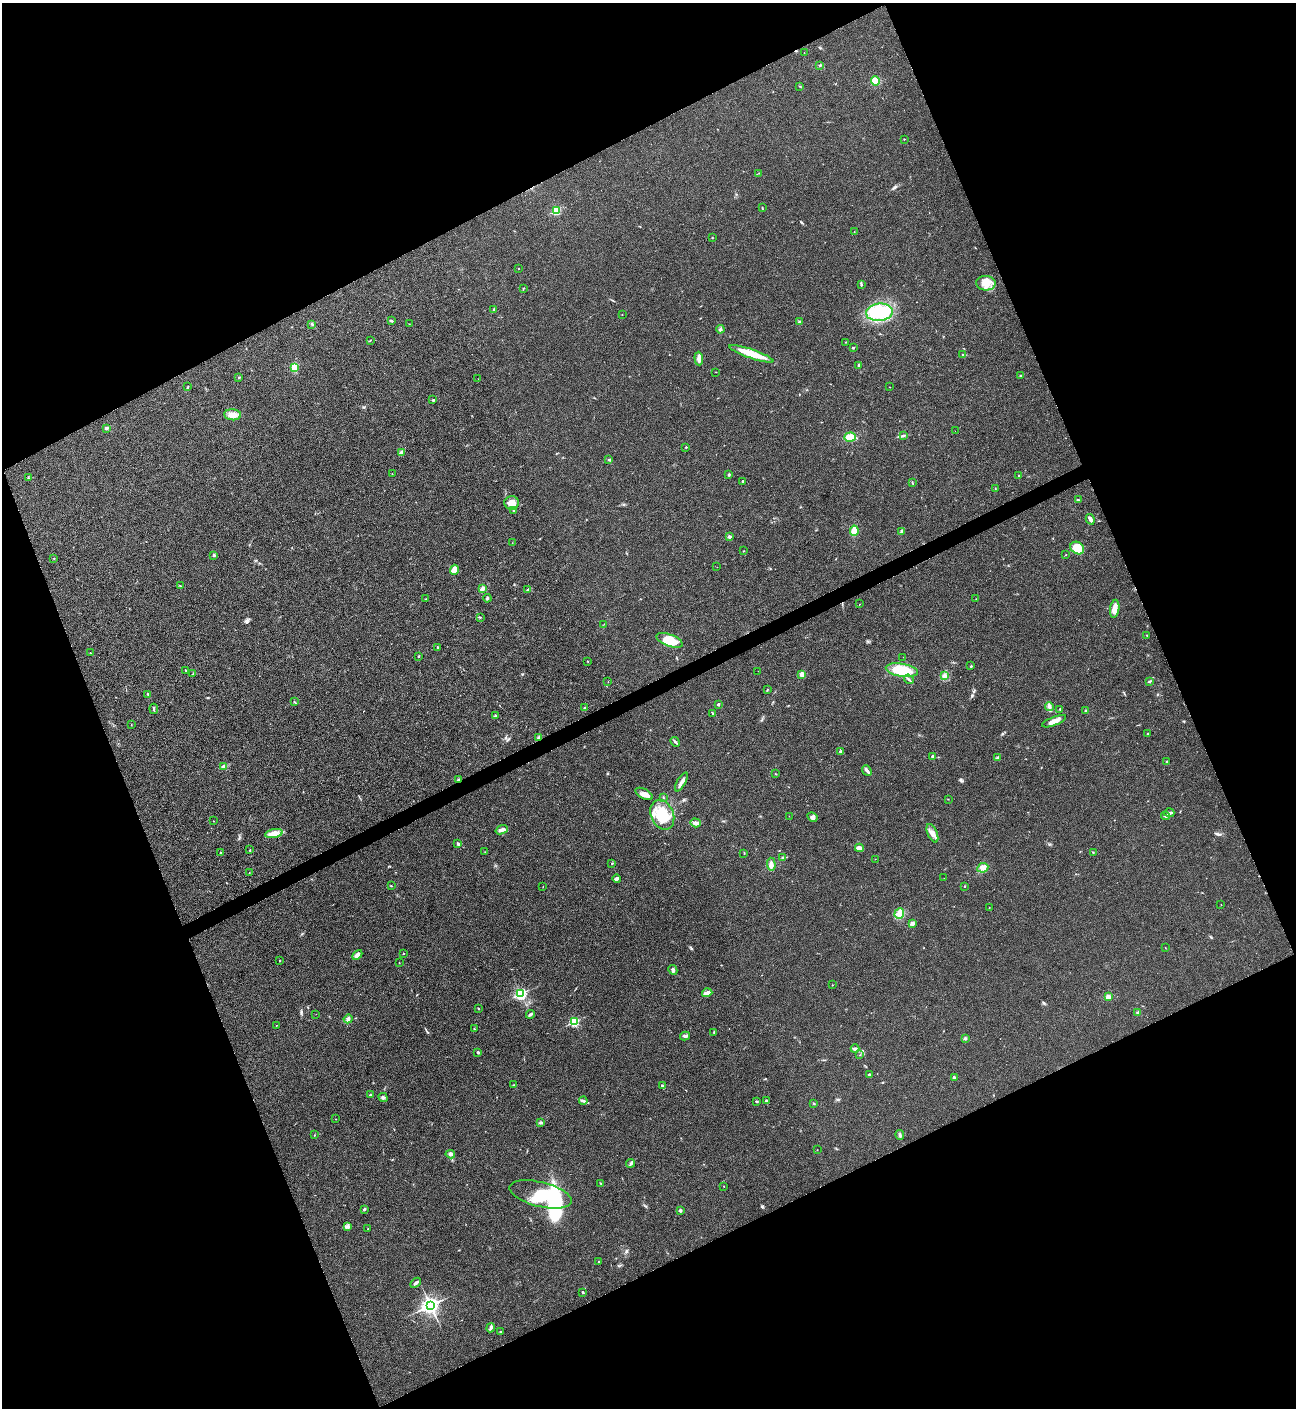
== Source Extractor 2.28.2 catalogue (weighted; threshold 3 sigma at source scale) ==
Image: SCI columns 288-5462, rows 4-5625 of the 5618 x 5630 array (HDU 1 of 3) = the unmasked area's bounding box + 8 px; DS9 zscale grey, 4 x 4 block average (1 PNG px = mean of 4 x 4 image px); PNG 1298 x 1410 px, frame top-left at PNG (2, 3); each listed source drawn as its Kron ellipse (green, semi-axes under 4 px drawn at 4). Shown black and unused: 44% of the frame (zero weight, under 3 of 4 exposures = <1% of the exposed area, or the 3 px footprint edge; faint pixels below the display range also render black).
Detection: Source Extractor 2.28.2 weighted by HDU 2 'WHT'. Background 0.0194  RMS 0.0056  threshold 0.025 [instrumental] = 3 sigma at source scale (4.5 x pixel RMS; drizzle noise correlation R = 1.50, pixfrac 1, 0.05/0.05 arcsec/px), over >= 5 px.
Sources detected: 216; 1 too faint to see at this stretch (4 x 4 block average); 1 inside a brighter object's white glare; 1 cosmic-ray / hot-pixel residue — neither listed nor drawn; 1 coinciding with a brighter row at this scale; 4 inside a brighter listed object's ellipse — not listed separately; the other 208 listed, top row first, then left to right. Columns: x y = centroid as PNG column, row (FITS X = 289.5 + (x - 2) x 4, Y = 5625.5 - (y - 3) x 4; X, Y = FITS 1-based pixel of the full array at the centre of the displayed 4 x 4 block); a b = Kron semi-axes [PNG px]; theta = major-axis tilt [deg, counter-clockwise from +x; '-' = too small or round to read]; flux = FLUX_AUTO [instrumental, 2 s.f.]
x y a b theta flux
804 52 2 2 - 0.75
820 66 3 2 - 2.1
875 81 4 4 - 42
800 86 2 2 - 1.6
904 139 2 2 - 2.3
759 173 2 2 - 0.84
762 207 2 2 - 1.8
556 211 2 2 - 190
854 232 2 2 - 0.79
712 237 2 2 - 1.2
518 268 2 2 - 1.1
986 283 10 7 -3 36
861 284 3 2 - 3.2
523 289 3 2 - 1.7
494 309 3 2 - 3
879 312 13 8 5 160
622 314 2 2 - 1.1
391 321 4 2 - 4.8
800 322 3 3 - 4.7
312 324 3 2 - 3.6
409 324 2 2 - 0.8
720 329 4 3 - 6
370 340 2 2 - 1.3
846 342 2 2 - 1.2
853 348 2 2 - 8
751 354 23 4 -19 70
962 354 2 2 - 1.8
699 359 7 3 -86 15
859 365 3 2 - 4.7
294 367 3 3 - 46
716 372 2 2 - 0.81
1021 376 2 2 - 1.1
239 377 2 2 - 1.8
478 379 2 2 - 0.74
187 387 3 2 - 2.1
889 387 2 2 - 0.77
433 400 3 2 - 3.3
233 415 8 5 -4 25
107 428 4 2 - 6.6
955 431 2 2 - 0.59
904 435 4 2 - 3.8
850 437 6 4 4 38
686 447 2 2 - 3.6
401 453 4 2 - 14
609 460 2 2 - 4
392 474 2 2 - 1
729 475 3 3 - 3.5
1019 476 2 2 - 2.3
28 477 2 2 - 2.3
743 481 3 2 - 4.1
912 483 3 2 - 2.1
995 489 3 2 - 2.1
1078 500 2 2 - 2.2
512 503 7 7 - 27
514 510 2 2 - 1.6
1090 519 5 3 - 13
854 531 5 4 - 29
902 531 3 3 - 8.7
729 537 2 2 - 18
512 543 2 2 - 0.59
1077 548 7 6 - 68
744 551 2 2 - 1
214 555 2 2 - 12
1066 555 2 2 - 1.1
54 558 2 2 - 1.3
717 567 2 2 - 1.1
454 570 5 3 - 23
180 586 2 2 - 1.1
482 589 4 2 - 13
528 590 2 2 - 9.3
487 598 4 2 - 3.7
426 599 2 2 - 0.97
976 599 2 2 - 0.77
860 604 2 2 - 0.91
1115 609 9 4 81 30
480 617 3 2 - 2.3
604 624 2 2 - 0.81
1147 635 2 2 - 1.2
669 640 14 6 -19 61
437 647 3 2 - 2.6
90 653 2 2 - 1.4
419 656 2 2 - 2.4
903 657 2 2 - 0.51
588 661 2 2 - 1.7
971 666 3 2 - 2.6
186 670 2 2 - 1.9
902 670 16 6 -9 110
758 671 2 2 - 0.51
192 674 4 2 - 1.7
802 674 3 3 - 13
944 676 4 2 - 6.2
909 679 5 2 - 4.8
1150 681 4 2 - 4
608 682 2 2 - 0.89
767 689 2 2 - 1.6
148 694 2 2 - 3
294 702 2 2 - 2
718 704 2 2 - 9.9
1049 707 4 3 - 7.6
585 708 4 2 - 3.9
154 709 5 2 - 4.1
1060 709 2 2 - 2.8
1086 710 2 2 - 2.6
713 713 3 2 - 3.1
495 716 3 2 - 3.8
1054 721 13 4 22 22
131 725 2 2 - 0.97
1148 734 2 2 - 1
539 737 3 3 - 7.7
675 742 5 2 - 5.1
841 751 3 2 - 2.1
933 756 2 2 - 9.8
998 758 3 2 - 5.2
1167 762 2 2 - 2
224 766 3 2 - 4.9
867 771 6 2 -49 12
775 774 2 2 - 1.2
458 780 4 3 - 4.8
681 782 10 3 59 16
644 794 9 5 -28 17
663 798 2 2 - 2.1
948 799 2 2 - 1.1
1169 813 5 3 - 8
662 815 15 11 -67 91
789 816 2 2 - 0.51
1166 816 4 2 - 5.1
812 817 5 4 - 9.1
213 821 3 2 - 1.1
695 823 5 4 - 10
502 830 6 3 20 16
274 833 9 4 11 20
932 833 10 5 -67 20
458 844 3 2 - 6.6
859 848 4 2 - 27
250 850 2 2 - 4
485 852 2 2 - 0.8
1093 852 2 2 - 1.7
221 853 3 2 - 2.4
744 853 2 2 - 1.5
783 858 2 2 - 6.9
875 859 2 2 - 0.86
612 863 2 2 - 3.6
771 864 6 4 -86 12
983 868 5 4 - 14
249 872 2 2 - 0.98
944 878 2 2 - 0.71
616 879 4 3 - 8.4
391 886 2 2 - 2.1
965 886 2 2 - 1.9
543 887 2 2 - 1.2
1221 904 2 2 - 0.91
989 908 2 2 - 1
899 914 5 4 - 16
912 923 2 2 - 20
1165 948 2 2 - 1.7
404 954 2 2 - 1.6
357 955 6 3 45 16
279 961 2 2 - 1.2
399 963 2 2 - 1.1
673 970 5 3 - 6.5
833 985 2 2 - 0.9
707 993 5 3 - 21
521 994 3 2 - 530
1108 997 2 2 - 60
478 1008 3 2 - 2.2
1138 1013 3 2 - 5.2
316 1014 2 2 - 0.5
530 1014 4 3 - 5.2
348 1019 4 3 - 9.3
574 1022 2 2 - 250
276 1025 2 2 - 0.8
474 1029 2 2 - 1.2
714 1032 3 2 - 2.5
685 1036 5 3 - 5.6
965 1038 2 2 - 16
855 1049 4 3 - 6
478 1052 3 3 - 4.2
860 1055 2 2 - 1
869 1075 3 2 - 4.7
954 1077 2 2 - 10
514 1085 4 2 - 2.1
662 1086 4 3 - 5
370 1095 2 2 - 3.2
383 1097 5 3 - 5.8
583 1101 4 3 - 5.8
756 1101 3 2 - 3.1
766 1101 2 2 - 16
814 1103 2 2 - 2.7
336 1119 2 2 - 1.3
541 1122 3 2 - 5.5
314 1135 2 2 - 1.2
900 1135 5 2 - 5.2
817 1150 2 2 - 0.96
450 1154 5 3 - 9.9
631 1163 4 2 - 5.1
601 1184 2 2 - 1.8
724 1186 2 2 - 1.1
541 1194 32 12 -14 270
364 1209 3 2 - 4.5
680 1210 3 3 - 5
348 1227 4 3 - 9.5
367 1229 2 2 - 0.78
599 1262 2 2 - 2
415 1283 6 2 44 7.4
583 1292 3 2 - 2.6
430 1306 4 3 - 1200
491 1328 5 3 - 6.9
500 1332 3 2 - 2.9
Overlapping masked pixels (flux is a lower limit): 1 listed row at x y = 458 780
Diffuse or blended objects may show on this block-average render without a row.